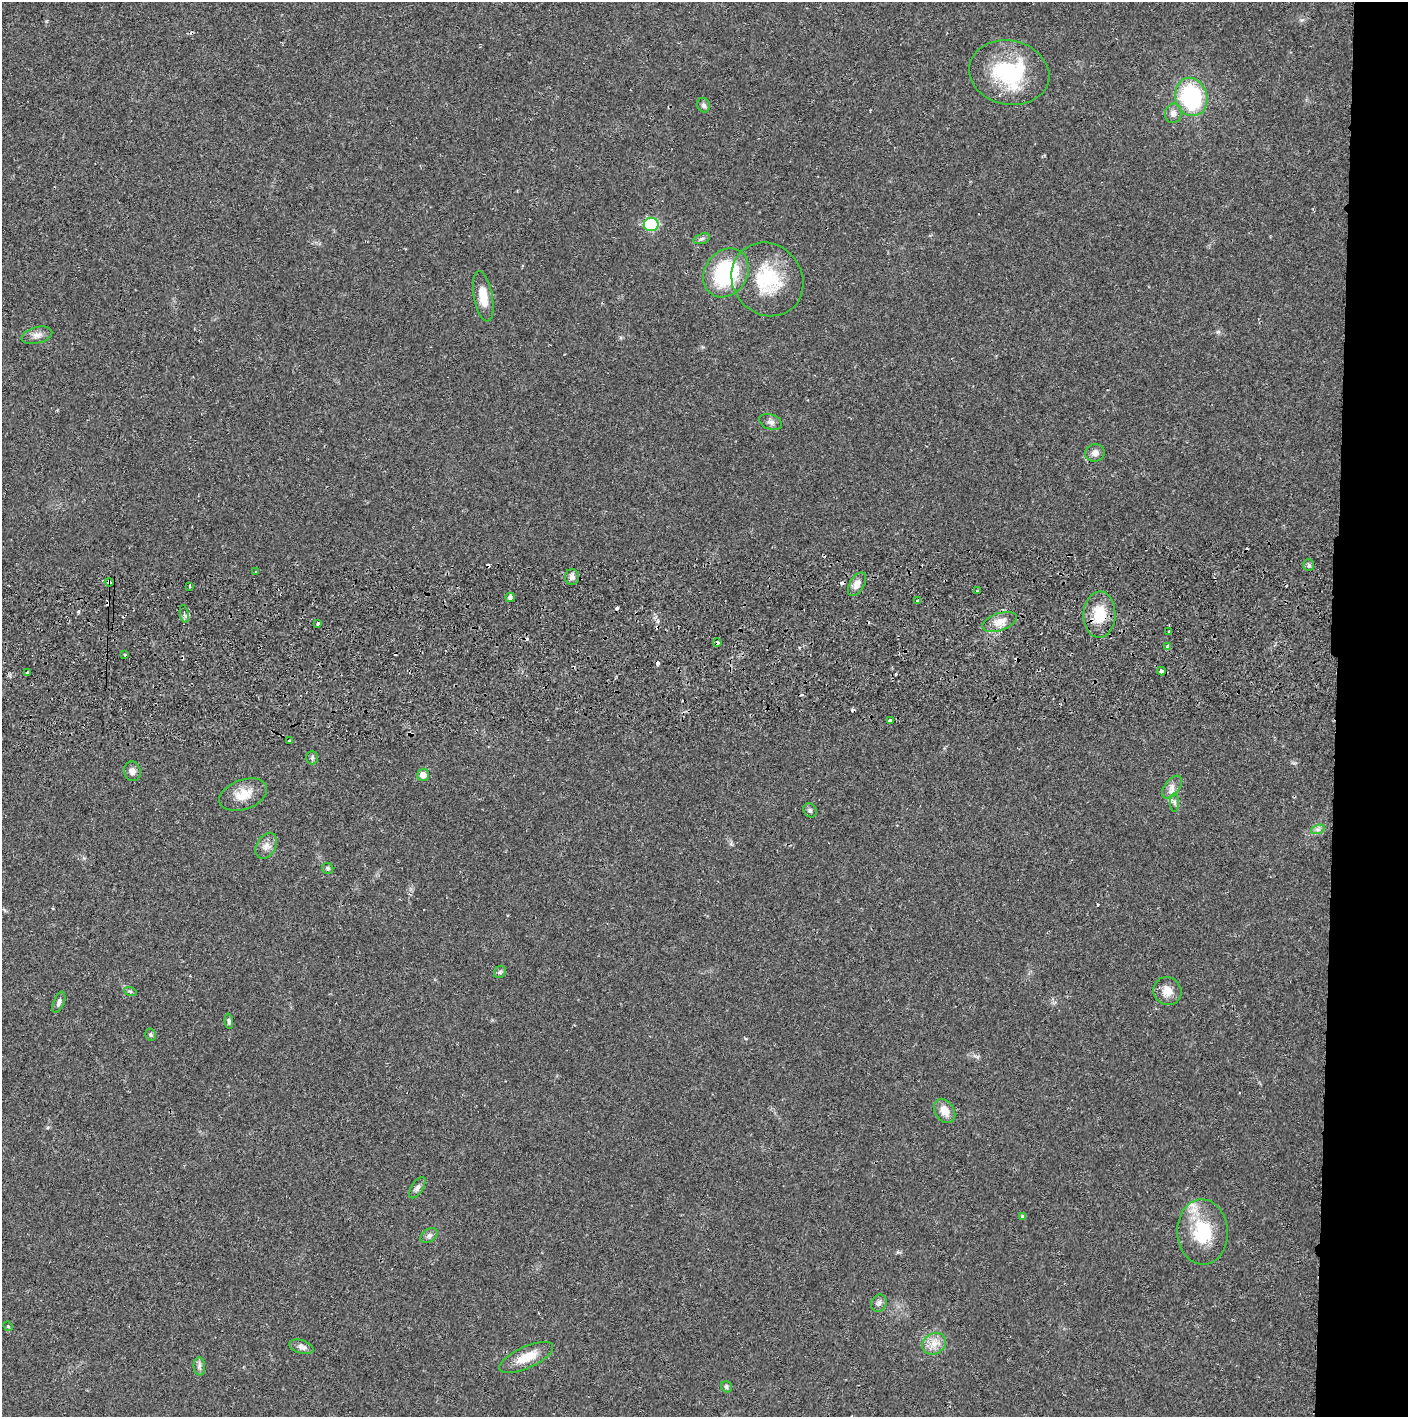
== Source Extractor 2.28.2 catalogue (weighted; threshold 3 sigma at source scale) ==
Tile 6 of 3 x 3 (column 3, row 2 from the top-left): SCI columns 2818-4223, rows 1472-2886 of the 4230 x 4359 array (HDU 1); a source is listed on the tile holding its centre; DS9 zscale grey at full resolution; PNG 1410 x 1419 px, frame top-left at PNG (2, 2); each listed source drawn as its Kron ellipse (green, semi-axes under 4 px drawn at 4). Shown black and unused: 5% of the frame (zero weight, under 2 of 3 exposures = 3% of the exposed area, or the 3 px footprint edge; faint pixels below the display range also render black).
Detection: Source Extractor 2.28.2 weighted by HDU 2 'WHT'; one run over the whole footprint, this tile lists its part. Background 0.0216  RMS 0.0034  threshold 0.0155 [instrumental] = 3 sigma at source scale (4.5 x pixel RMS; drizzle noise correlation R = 1.50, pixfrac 1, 0.05/0.05 arcsec/px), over >= 5 px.
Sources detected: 75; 14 cosmic-ray / hot-pixel residue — neither listed nor drawn; the other 61 listed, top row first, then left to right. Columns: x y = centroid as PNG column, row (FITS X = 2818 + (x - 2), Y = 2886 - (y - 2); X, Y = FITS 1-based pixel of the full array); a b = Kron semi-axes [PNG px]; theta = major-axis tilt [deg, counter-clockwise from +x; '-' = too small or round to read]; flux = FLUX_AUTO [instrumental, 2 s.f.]
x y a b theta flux
1009 73 40 32 -12 29
1191 97 19 16 -75 33
703 105 7 6 - 0.97
1173 113 10 8 77 1.8
651 224 7 6 - 24
702 239 8 5 18 0.85
726 273 26 21 55 30
767 279 38 34 -52 22
483 296 25 9 -80 5.8
37 335 16 8 14 2.2
771 422 11 7 -21 1.4
1095 453 10 8 11 1.7
1309 565 6 5 - 0.62
256 572 3 3 - 0.55
572 577 8 7 - 1.5
109 582 4 3 - 4.2
857 584 13 7 59 2.5
190 586 3 2 - 0.34
978 590 3 3 - 1.1
510 597 5 4 - 1.2
918 600 3 3 - 1.5
184 614 9 3 -80 0.56
1099 615 23 16 88 9.5
999 622 18 8 19 3.3
318 623 3 3 - 0.58
1169 631 3 2 - 0.36
717 643 4 3 - 2.1
1168 647 4 3 - 2.3
125 655 3 3 - 0.61
1161 671 4 4 - 2.7
28 673 3 3 - 1.1
890 720 4 3 - 1.5
290 741 3 3 - 1.6
312 758 7 5 89 0.64
132 771 10 8 -73 1.8
423 775 6 6 - 2.9
1172 787 13 7 52 2.1
243 795 25 14 20 6.1
1175 802 9 4 -90 0.86
810 810 7 6 - 0.77
1318 829 7 4 18 0.86
266 846 14 9 60 2.2
328 868 6 5 - 0.73
500 972 7 5 47 0.67
130 991 6 4 -19 0.46
1167 991 14 13 - 3.9
59 1002 11 5 67 1.1
229 1021 8 4 -85 0.64
150 1035 6 5 - 0.55
945 1111 13 9 -55 3.9
417 1188 12 6 58 1.2
1022 1217 4 4 - 0.53
1202 1232 33 25 -88 17
429 1235 9 6 37 1.1
879 1303 9 7 59 1.3
8 1326 5 4 - 0.39
934 1344 12 10 31 3.4
301 1347 12 6 -17 1.5
526 1357 29 10 24 6.6
199 1366 9 5 -85 1
727 1387 6 5 - 0.68
Overlapping masked pixels (flux is a lower limit): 3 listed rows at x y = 109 582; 1099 615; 717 643